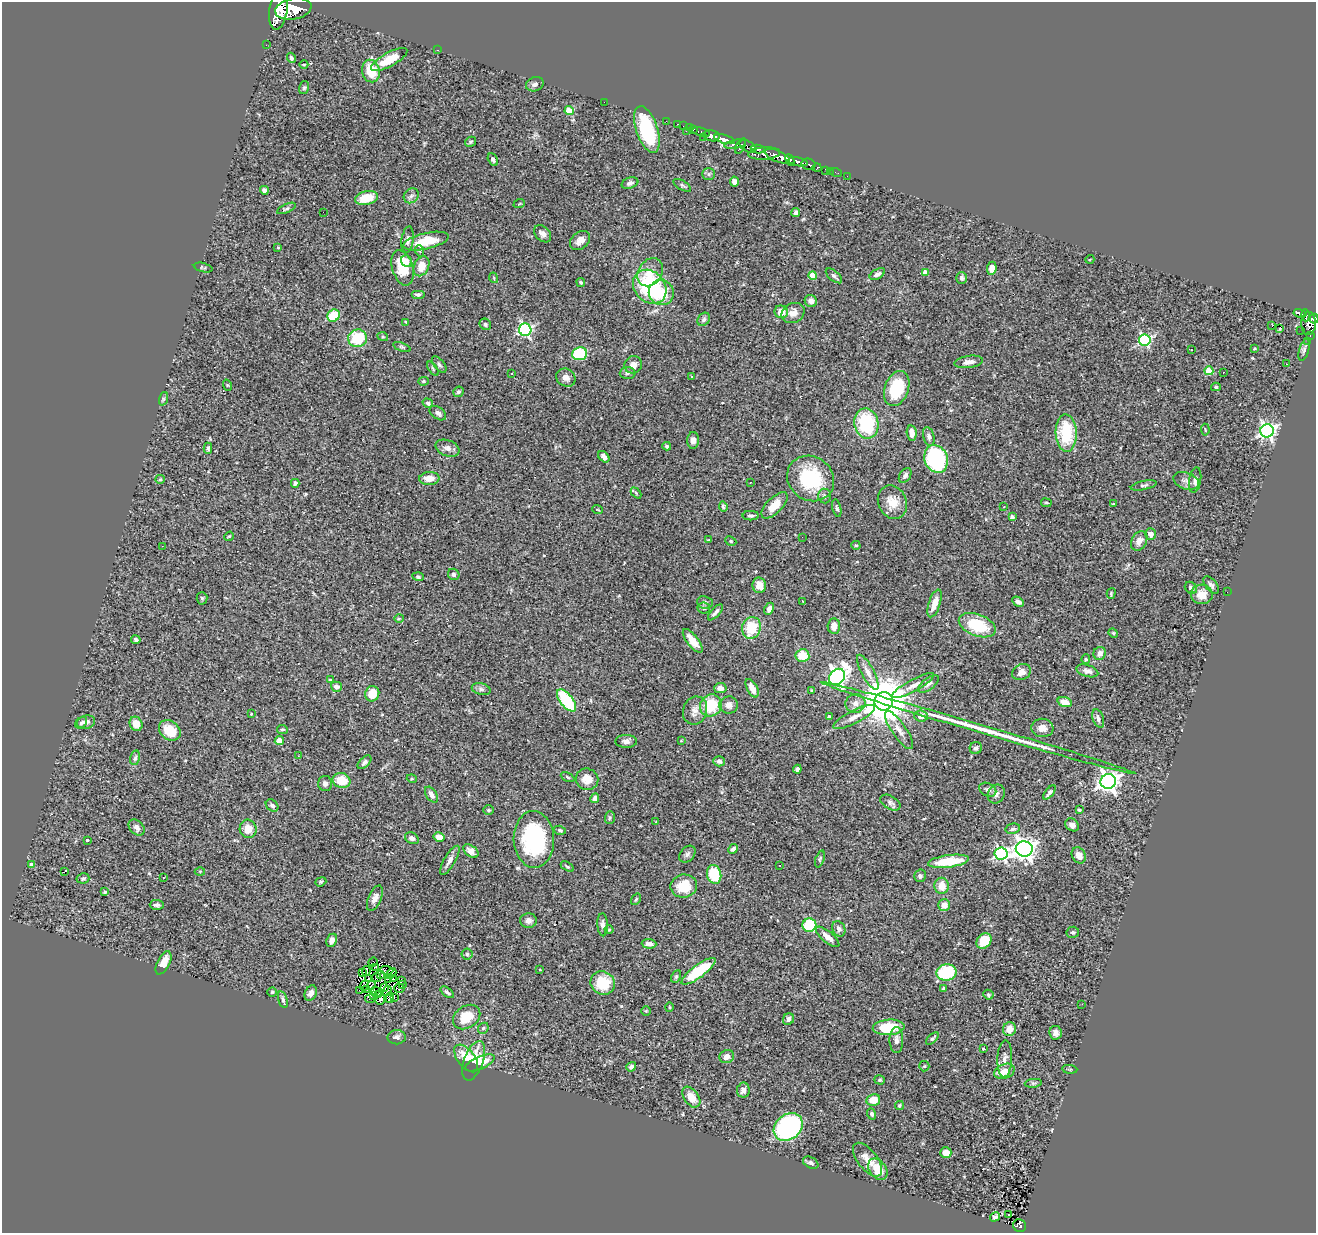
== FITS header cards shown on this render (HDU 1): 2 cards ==
NAXIS1  =                 1314
NAXIS2  =                 1231

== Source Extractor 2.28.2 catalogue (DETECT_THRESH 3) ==
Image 1314 x 1231 px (HDU 1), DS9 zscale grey, 1 PNG px = 1 image px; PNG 1318 x 1235 px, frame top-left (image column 1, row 1231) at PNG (2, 2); each listed source drawn as its Kron ellipse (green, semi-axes under 4 px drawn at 4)
Background 1.08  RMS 0.06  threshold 0.18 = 3 sigma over >= 5 px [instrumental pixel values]
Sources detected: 367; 2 with non-positive FLUX_AUTO (blend fragments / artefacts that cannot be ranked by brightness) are neither listed nor drawn; the other 365 listed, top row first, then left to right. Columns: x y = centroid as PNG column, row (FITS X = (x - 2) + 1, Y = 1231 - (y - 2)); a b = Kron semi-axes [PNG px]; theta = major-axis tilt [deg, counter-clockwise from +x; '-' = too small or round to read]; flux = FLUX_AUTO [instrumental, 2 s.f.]
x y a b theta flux
278 9 21 9 82 4600
293 9 18 10 10 4600
266 45 2 2 - 11
438 50 3 2 - 37
291 58 5 4 - 9.5
389 60 20 7 29 83
304 65 4 3 - 3.3
371 71 11 9 -76 120
535 84 9 7 19 14
304 88 6 5 - 6.1
604 102 2 2 - 83
569 110 4 4 - 120
666 121 2 2 - 9.5
678 124 3 2 - 17
683 126 2 2 - 11
689 128 2 2 - 8.2
693 129 3 3 - 33
647 130 24 11 -72 280
686 131 2 2 - 46
701 132 9 3 -15 57
712 136 8 5 -14 1200
703 137 3 2 - 4.8
724 139 10 4 -16 1500
470 142 6 4 32 7
735 144 11 4 12 430
740 146 8 4 62 410
748 146 9 5 -30 490
758 149 7 4 -9 390
764 153 16 6 4 1000
777 156 13 5 -23 2300
493 159 6 4 -60 8.9
790 160 6 3 -65 560
798 162 10 4 -11 1100
809 164 7 5 -14 220
817 167 4 3 - 160
826 170 4 3 - 35
830 171 2 2 - 7.6
836 172 6 2 -19 11
708 174 6 6 - 9.5
847 176 2 2 - 9.1
734 182 5 4 - 20
630 183 8 5 19 12
682 185 10 4 -31 8.3
264 190 4 4 - 13
411 196 8 7 - 13
366 198 12 7 13 91
519 204 6 3 20 4
286 208 10 4 25 7.3
323 212 2 2 - 27
796 213 4 4 - 10
543 234 10 7 -46 20
408 240 13 6 82 17
426 241 23 8 13 110
580 241 11 8 40 25
278 247 3 3 - 3.6
420 251 6 3 -70 4.3
1090 259 4 3 - 3.2
406 261 6 5 - 28
421 266 10 7 65 61
203 268 9 4 -15 6.4
403 268 18 10 -73 140
992 268 6 5 - 34
650 272 15 11 57 56
925 272 4 4 - 32
877 274 8 5 30 17
813 276 4 4 - 81
834 276 10 5 -40 11
494 278 5 3 - 3.4
962 278 6 5 - 9.6
581 282 4 4 - 5.7
650 287 18 15 -48 400
661 293 13 12 - 91
418 294 7 4 0 8.5
811 301 6 5 - 23
781 312 7 6 - 46
793 313 12 9 26 34
1300 313 6 3 -12 140
1306 315 6 3 -87 240
334 316 6 6 - 140
704 319 7 5 57 11
1314 319 5 3 - 290
406 322 4 2 - 3.9
485 324 6 5 - 6.7
1308 324 11 7 88 670
1272 326 2 2 - 2.1
1280 329 3 2 - 3.9
525 330 6 6 - 680
1301 330 2 2 - 11
1310 335 3 2 - 27
383 337 5 3 - 4.2
357 338 9 9 - 160
1145 340 6 6 - 590
1308 342 2 2 - 10
402 347 9 4 -20 6.1
1254 348 3 2 - 3.3
1191 350 2 2 - 3
1304 350 11 5 73 12
580 354 7 6 - 190
969 362 14 6 8 23
439 364 10 5 -52 10
1286 364 2 2 - 2.1
633 365 9 8 - 30
433 369 8 4 -55 6.6
1209 371 4 4 - 140
1223 372 3 2 - 3.8
512 373 3 2 - 3.6
627 373 8 6 2 9.6
691 376 3 3 - 7.7
566 378 10 8 -33 26
423 381 5 4 - 4.8
227 385 6 3 -71 3.4
1216 387 5 4 - 5
897 388 18 12 71 180
458 392 5 5 - 6.7
163 399 7 4 72 7.8
428 403 5 4 - 8.7
438 413 9 5 -37 13
866 423 15 12 -79 270
1205 430 6 2 -85 3.1
1267 431 7 6 - 1200
912 433 8 5 -82 38
1066 433 19 10 -88 220
929 436 9 5 -75 15
693 440 8 6 88 22
667 446 4 4 - 6.4
208 448 5 4 - 6.7
447 448 12 8 -21 20
604 457 6 4 -46 16
936 459 14 11 -69 490
905 475 8 5 57 14
429 478 10 6 2 45
811 478 24 21 -37 260
160 479 5 4 - 5.3
1195 480 13 6 81 18
1186 481 13 8 -19 21
750 482 2 2 - 3.9
295 483 4 4 - 11
1144 485 13 4 11 10
636 493 6 4 -46 4.8
825 496 7 6 - 12
892 502 17 14 -66 58
1046 503 5 3 - 4.1
1113 504 3 3 - 2.8
775 505 17 8 45 58
1004 506 3 2 - 2.4
723 507 5 4 - 6.6
837 508 9 4 -77 7.8
598 510 5 2 - 3.3
751 516 8 4 -1 9.7
1012 517 4 4 - 9.9
1150 534 6 5 - 25
229 536 5 4 - 4.4
802 537 2 2 - 4.5
709 540 4 3 - 3.4
731 541 6 4 -25 5.3
1139 541 10 7 61 29
856 545 4 4 - 5.2
162 546 2 2 - 2.2
454 574 6 5 - 8
418 577 6 4 -19 6.3
759 585 8 7 - 33
1211 585 10 5 -52 11
1191 588 7 5 -43 11
1227 592 2 2 - 13
1111 593 5 4 - 5
1202 594 11 10 - 51
202 598 6 5 - 6.8
802 601 2 2 - 1.9
705 602 8 6 -8 11
1018 602 6 4 -30 14
935 603 14 5 72 46
704 608 6 5 - 9.3
769 609 6 4 63 16
715 612 10 4 47 12
399 618 5 3 - 4.1
977 625 19 11 -20 170
834 626 7 6 - 34
751 628 11 9 71 130
1113 633 5 4 - 4.7
136 640 5 4 - 8.1
693 641 14 5 -52 47
1100 653 6 6 - 23
802 655 7 6 - 80
1086 659 5 4 - 4.8
1087 671 11 6 -16 16
868 672 19 6 -62 33
1021 672 10 7 26 24
837 677 9 7 46 1700
330 680 4 3 - 6.5
928 684 12 5 37 16
913 685 23 6 28 33
336 687 5 5 - 18
720 688 6 5 - 19
752 688 10 5 -62 30
481 689 9 5 -15 12
812 690 4 3 - 4.1
372 694 8 7 - 65
567 700 13 6 -52 250
884 701 9 9 - 20000
1065 702 7 5 -18 42
855 703 10 9 - 25
711 705 11 10 - 150
729 705 9 8 - 24
695 710 14 12 70 33
251 714 3 2 - 2.9
921 716 7 5 -5 27
829 717 4 3 - 18
854 717 23 6 27 35
1098 718 9 5 -70 15
86 722 9 6 16 20
81 723 7 4 43 7.6
136 724 7 6 - 53
979 728 164 4 -16 270
1042 728 11 9 -6 30
282 729 5 4 - 6.1
170 730 12 9 -39 84
899 730 22 7 -55 32
279 741 4 4 - 55
626 741 11 6 1 17
681 741 3 2 - 3.5
976 748 6 6 - 12
298 756 2 2 - 2.2
135 758 7 5 78 8.1
719 761 6 5 - 11
364 762 8 5 45 12
797 769 4 4 - 9.2
568 777 7 4 -28 6.3
412 779 5 3 - 3.7
587 779 11 10 - 52
341 780 9 7 -14 89
1108 782 7 7 - 2500
325 783 7 7 - 14
988 790 9 6 -28 14
1049 793 8 4 50 11
996 794 10 8 59 16
431 795 9 5 -57 20
595 798 5 4 - 17
890 803 11 6 -30 12
272 805 7 5 -43 11
488 810 5 5 - 5.8
1079 810 3 3 - 4.8
610 818 6 5 - 6.3
656 821 2 2 - 3.1
1072 825 7 6 - 22
137 827 9 6 -47 17
248 829 9 8 - 48
1013 829 7 5 12 10
560 830 6 4 -16 7.3
439 837 6 4 -12 35
412 838 7 5 -27 14
534 839 28 20 -88 390
87 840 3 3 - 6.4
733 849 5 4 - 11
1024 849 8 7 - 2500
471 851 8 5 -38 21
1001 853 6 6 - 750
687 854 9 7 49 12
1079 855 8 6 -59 37
820 859 9 4 73 6.7
450 860 16 5 59 22
948 861 20 6 7 140
32 865 4 4 - 32
780 865 2 2 - 2.9
567 867 7 4 -32 5.8
200 871 5 3 - 3.6
64 872 3 2 - 31
714 875 9 7 -76 130
920 876 6 6 - 11
83 878 6 5 - 8
163 878 3 2 - 4.7
321 882 6 4 21 5.4
684 886 13 11 10 100
942 886 8 7 - 48
105 892 4 3 - 4.4
375 898 13 6 67 23
636 899 6 3 54 4.8
157 905 7 5 -1 11
944 905 6 6 - 29
528 921 8 7 - 17
603 925 11 5 -87 16
809 925 7 6 - 210
839 929 8 6 -62 16
609 930 4 4 - 3.5
1073 932 6 5 - 7.4
828 937 14 5 -40 31
332 940 7 5 63 19
984 941 8 6 48 79
649 944 7 5 -5 21
467 954 5 5 - 7.2
373 962 5 3 - 1.6
163 963 12 6 64 53
376 968 4 3 - 3.6
387 970 6 3 -3 9.9
540 970 3 2 - 2.6
366 971 5 2 - 2.1
698 971 20 6 36 200
362 972 3 2 - 2.6
946 972 10 8 11 210
391 973 6 2 43 4.2
381 975 4 2 - 0.8
676 977 6 4 62 6.6
369 978 3 2 - 2.5
377 978 5 2 - 2.5
393 978 4 2 - 2.5
388 979 3 2 - 5.4
401 980 3 2 - 4.2
603 983 12 11 - 120
402 984 3 2 - 1.5
364 985 5 2 - 0.44
371 985 4 2 - 4
385 987 3 2 - 2.9
399 988 5 3 - 0.25
943 988 4 3 - 4.7
359 990 2 2 - 5.1
366 990 3 2 - 2.1
376 991 2 2 - 3.1
387 991 5 3 - 3.1
272 992 4 4 - 5.4
447 992 8 4 -38 11
311 993 8 5 65 23
378 994 4 2 - 0.73
373 995 3 2 - 4
988 995 5 5 - 6
394 997 4 2 - 0.87
390 998 5 4 - 8.4
370 999 5 2 - 8.3
283 1000 8 4 -73 10
380 1000 5 3 - 9.2
1082 1004 3 2 - 3.9
670 1007 5 3 - 3.8
646 1011 5 4 - 4.2
467 1017 15 11 34 88
789 1019 6 5 - 15
889 1027 16 7 3 140
483 1028 6 5 - 6.6
1009 1029 7 6 - 42
1056 1033 7 6 - 16
397 1037 9 7 1 14
932 1038 8 4 42 7.9
896 1040 13 7 -89 21
983 1049 3 3 - 8.2
727 1057 7 6 - 28
466 1058 16 8 -53 72
1005 1059 18 7 87 25
474 1061 21 9 70 93
480 1063 16 6 23 61
924 1066 5 5 - 4.5
631 1067 5 4 - 13
1070 1069 7 3 -5 4.1
1004 1071 10 7 22 43
880 1080 5 4 - 6
1033 1083 9 3 5 6.8
743 1090 7 6 - 18
691 1097 12 7 -54 47
873 1100 7 6 - 54
899 1105 5 4 - 5.5
872 1114 5 4 - 9.6
788 1127 16 12 41 820
946 1153 6 5 - 39
867 1160 20 10 -52 51
811 1163 8 5 -29 11
878 1169 12 8 -53 83
1009 1215 3 2 - 4.9
995 1217 5 4 - 9.8
1020 1226 7 6 - 74
At the frame edge (FLAGS 8, measured only in part): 2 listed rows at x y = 278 9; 1314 319
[2 non-positive-flux detections neither listed nor drawn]